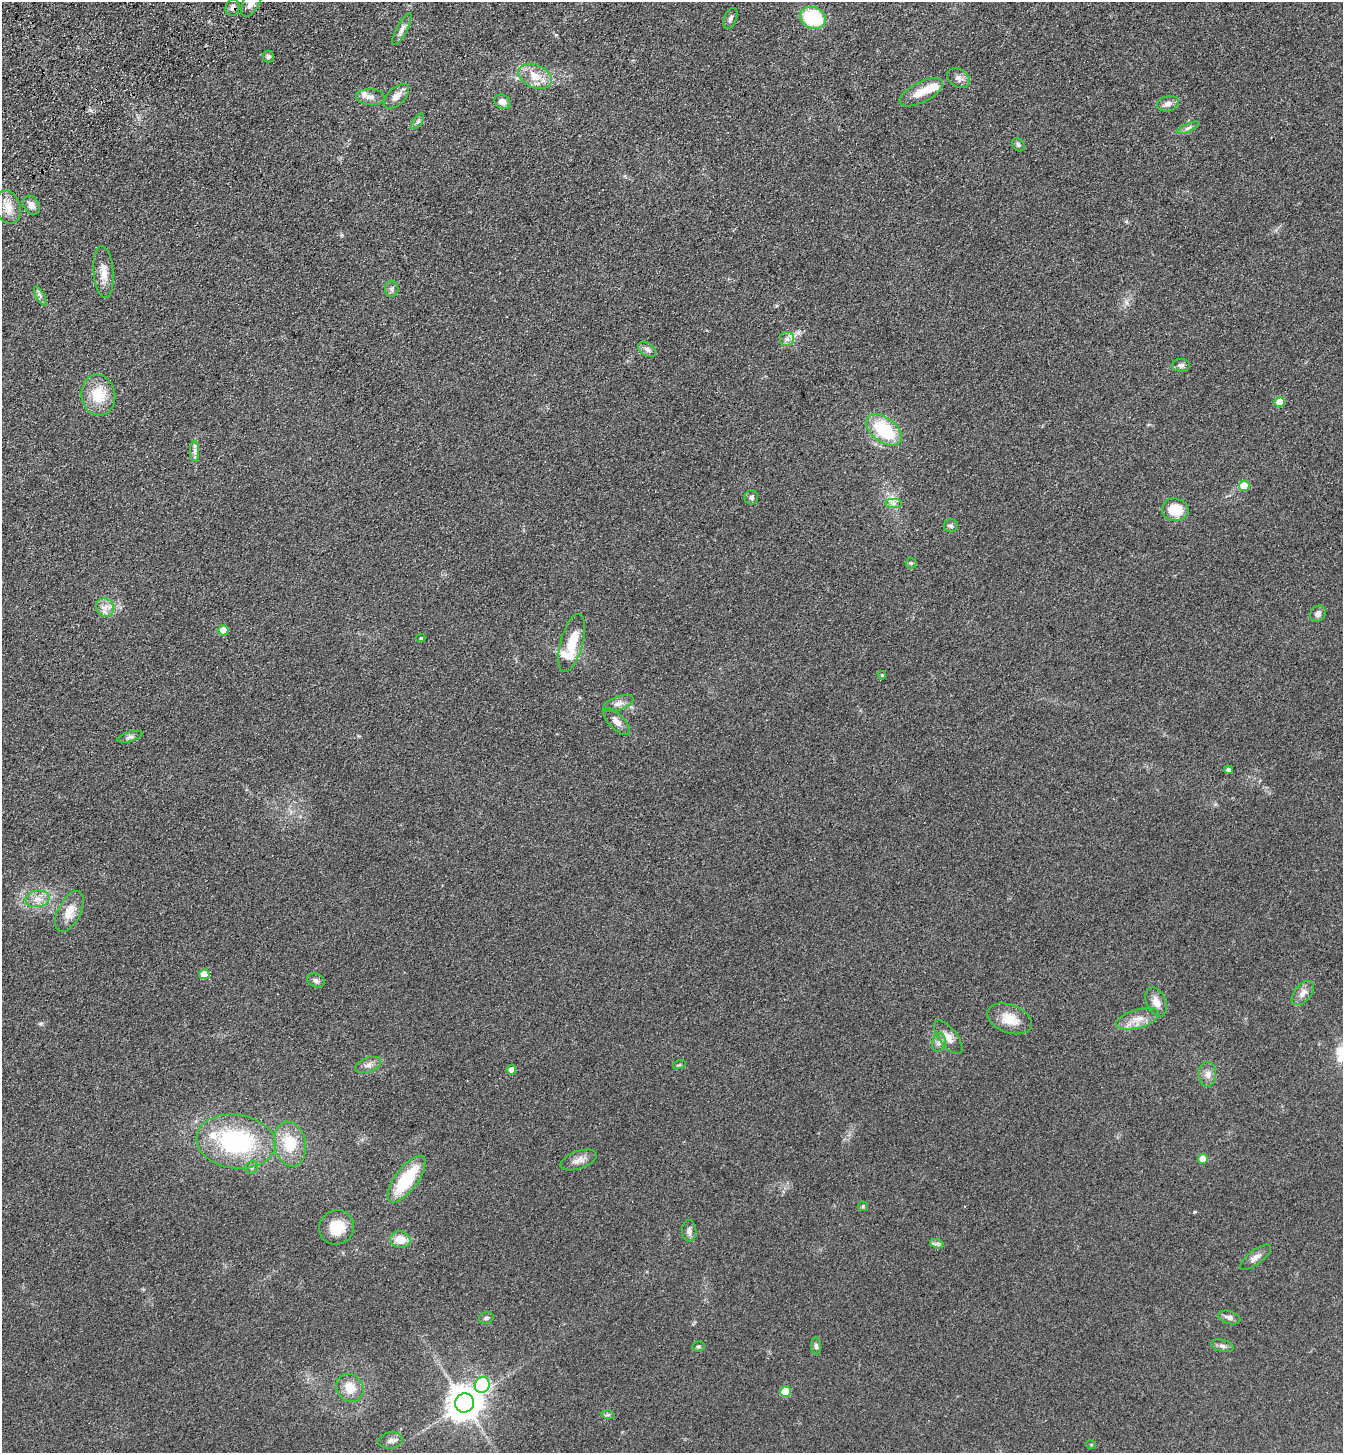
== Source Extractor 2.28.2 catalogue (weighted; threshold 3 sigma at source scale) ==
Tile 11 of 4 x 4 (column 3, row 3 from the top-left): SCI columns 2913-4253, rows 1557-3007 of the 5961 x 6016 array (HDU 1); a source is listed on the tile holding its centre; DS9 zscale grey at full resolution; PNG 1345 x 1455 px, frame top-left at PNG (2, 2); each listed source drawn as its Kron ellipse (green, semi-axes under 4 px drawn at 4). Shown black and unused: <1% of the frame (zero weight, under 3 of 4 exposures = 6% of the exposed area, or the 3 px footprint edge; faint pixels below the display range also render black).
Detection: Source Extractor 2.28.2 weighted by HDU 2 'WHT'; one run over the whole footprint, this tile lists its part. Background 0.119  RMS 0.0092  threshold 0.0414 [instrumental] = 3 sigma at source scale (4.5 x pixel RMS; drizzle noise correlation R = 1.50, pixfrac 1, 0.05/0.05 arcsec/px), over >= 5 px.
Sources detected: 86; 4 inside a brighter listed object's ellipse — not listed separately; the other 82 listed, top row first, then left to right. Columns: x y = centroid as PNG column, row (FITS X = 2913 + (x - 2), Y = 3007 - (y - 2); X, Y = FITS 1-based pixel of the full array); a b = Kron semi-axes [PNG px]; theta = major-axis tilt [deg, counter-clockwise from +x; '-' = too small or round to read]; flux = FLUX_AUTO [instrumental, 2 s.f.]
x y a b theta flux
252 2 17 8 63 8.7
232 8 8 7 - 3.4
730 18 11 6 66 2.9
813 18 13 10 -25 55
402 29 18 5 62 4.3
268 57 6 6 - 2.3
535 76 17 11 -24 13
959 78 12 9 -27 4.8
921 92 24 10 27 14
396 96 15 8 45 6.9
370 97 14 8 -3 5.1
502 102 8 7 - 5.1
1168 104 11 7 15 4.4
418 121 9 4 55 2.1
1188 128 12 4 25 2.7
1018 145 7 5 -45 1.9
31 205 10 7 -60 4.8
8 207 17 12 -75 11
104 272 26 10 -85 11
392 289 8 6 -89 2.7
40 296 10 4 -61 2.5
787 339 7 7 - 3.4
647 349 10 6 -32 3.4
1181 365 9 6 1 3
98 395 20 17 -81 25
1279 402 5 5 - 16
884 430 20 12 -39 51
195 451 10 4 -90 3.2
1244 486 5 5 - 19
751 497 7 7 - 2.7
894 503 8 4 0 2.7
1175 510 13 11 -8 22
951 526 7 6 - 2.2
911 563 5 5 - 1.3
105 607 9 8 - 5.7
1318 614 8 7 - 4
223 630 5 5 - 8.6
421 638 4 4 - 1.1
572 643 30 11 75 23
882 675 4 4 - 0.97
618 704 16 7 20 5.2
616 721 17 8 -46 6
130 737 13 4 16 3
1228 770 4 4 - 2.2
37 899 12 8 9 7.1
69 911 22 11 64 13
204 974 5 5 - 14
316 980 9 6 -24 3
1303 993 14 8 49 6.4
1156 1002 15 9 -66 7.7
1010 1019 23 14 -20 17
1138 1019 22 9 16 11
948 1037 20 9 -52 8
939 1042 9 6 75 3.6
368 1065 13 7 20 4.5
679 1065 6 4 18 1.1
511 1070 5 4 - 8.1
1208 1074 12 8 -88 5.4
236 1141 40 27 -8 110
290 1144 23 15 -79 29
1203 1159 5 5 - 12
579 1160 19 9 19 6.6
252 1167 6 6 - 2.2
407 1179 28 11 53 44
863 1206 5 4 - 1.1
337 1227 18 17 - 20
689 1231 11 7 -89 3.6
400 1240 10 8 -9 12
937 1244 7 4 -17 2.2
1256 1257 19 7 37 5.4
486 1318 7 5 16 1.9
1229 1318 11 6 -18 3.8
698 1346 6 5 - 1.3
816 1346 8 5 -88 2.1
1222 1346 11 6 -15 2.9
482 1385 8 7 - 100
350 1388 15 13 -50 14
785 1392 5 5 - 27
465 1403 9 9 - 1700
608 1415 7 4 -18 1.5
391 1440 12 8 7 4.1
1091 1444 5 3 - 0.84
Overlapping masked pixels (flux is a lower limit): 1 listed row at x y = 232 8
Isophote crosses this tile's border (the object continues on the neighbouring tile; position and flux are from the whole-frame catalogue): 1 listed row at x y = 252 2